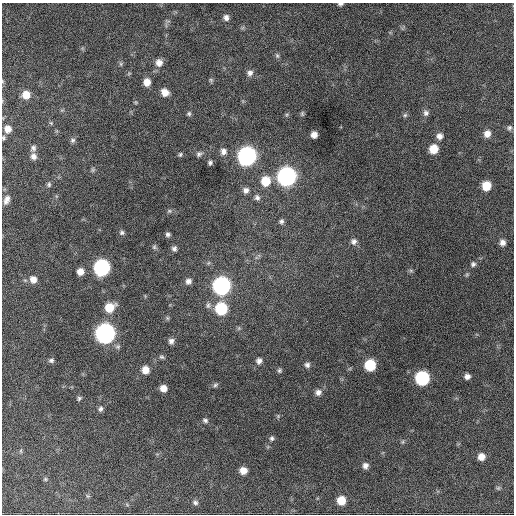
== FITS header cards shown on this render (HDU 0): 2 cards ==
NAXIS1  =                  512 / Axis length
NAXIS2  =                  512 / Axis length

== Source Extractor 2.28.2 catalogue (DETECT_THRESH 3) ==
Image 512 x 512 px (HDU 0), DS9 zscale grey, 1 PNG px = 1 image px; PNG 516 x 516 px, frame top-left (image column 1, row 512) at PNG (2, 3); no overlay
Background 1070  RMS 27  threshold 82.4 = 3 sigma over >= 5 px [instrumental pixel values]
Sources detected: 87; all 87 listed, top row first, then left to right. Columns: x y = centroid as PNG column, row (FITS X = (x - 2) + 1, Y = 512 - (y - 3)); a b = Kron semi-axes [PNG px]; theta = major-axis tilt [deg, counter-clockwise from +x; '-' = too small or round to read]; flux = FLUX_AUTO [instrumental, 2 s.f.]
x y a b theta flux
340 4 6 3 6 4000
226 17 7 6 - 7300
277 56 8 5 -63 4000
159 63 9 9 - 13000
121 64 7 4 -89 3100
129 73 6 3 20 2100
250 73 9 8 - 7900
211 80 6 5 - 2800
147 82 8 7 - 16000
165 92 8 7 - 15000
26 95 8 7 - 21000
426 113 8 7 - 6300
189 114 6 5 - 3400
302 114 7 5 76 3100
405 115 6 6 - 3500
51 123 6 4 -45 2200
509 128 7 6 - 4200
8 129 7 7 - 14000
487 134 8 7 - 13000
314 135 6 5 - 12000
440 136 8 7 - 9600
3 138 6 4 90 2700
72 140 7 6 - 4600
33 148 8 7 - 5600
433 149 8 7 - 34000
223 151 8 8 - 8500
180 154 6 5 - 2900
199 154 8 6 30 5000
33 156 7 7 - 8300
247 156 9 9 - 760000
210 163 5 4 - 4000
93 170 7 5 70 3300
286 176 9 9 - 780000
265 181 9 9 - 39000
49 184 7 5 72 3600
486 186 7 7 - 36000
246 190 7 7 - 8300
257 198 8 7 - 5800
6 200 12 7 67 9800
169 211 6 5 - 2900
281 221 6 5 - 4700
122 233 7 6 - 4000
168 234 5 5 - 4300
354 241 8 8 - 7700
502 242 7 6 - 9600
154 247 6 6 - 3200
174 249 6 6 - 5100
473 264 6 6 - 4800
101 268 9 8 - 400000
80 271 7 6 - 14000
411 271 6 4 -19 2700
33 279 9 8 - 13000
188 281 7 6 - 7700
221 286 9 9 - 620000
208 305 9 6 89 5200
110 307 10 8 33 37000
221 309 9 8 - 110000
167 318 6 4 -89 2500
105 333 9 9 - 920000
171 341 7 7 - 6700
162 357 7 5 -15 3500
51 360 7 6 - 4500
259 361 8 7 - 7200
307 365 7 7 - 6000
370 365 8 7 - 81000
145 370 7 7 - 19000
279 371 6 6 - 3500
467 376 6 5 - 8000
422 378 8 8 - 230000
215 385 7 5 30 3400
163 388 6 6 - 14000
318 392 8 8 - 8500
79 398 7 5 48 3400
100 409 8 6 66 5400
278 416 5 5 - 2300
205 420 7 5 -25 4000
272 438 6 5 - 3800
403 442 6 4 89 2600
21 451 6 4 -72 2200
481 457 7 7 - 15000
365 466 6 6 - 8000
243 470 6 6 - 16000
45 479 6 5 - 2600
498 488 7 5 -45 3300
88 496 6 5 - 2700
341 500 7 7 - 33000
195 503 7 6 - 4900
At the frame edge (FLAGS 8, measured only in part): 2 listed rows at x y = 340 4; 3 138